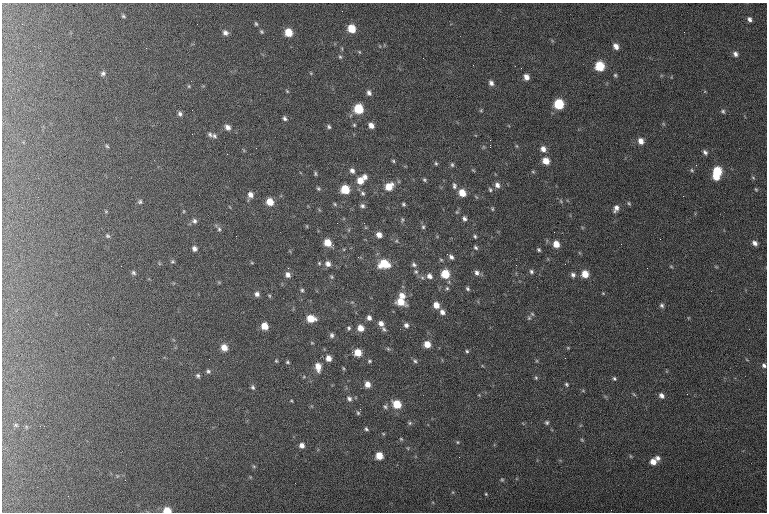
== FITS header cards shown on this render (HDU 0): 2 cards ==
NAXIS1  =                  765 / length of data axis 1
NAXIS2  =                  510 / length of data axis 2

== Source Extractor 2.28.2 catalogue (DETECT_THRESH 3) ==
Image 765 x 510 px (HDU 0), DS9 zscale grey, 1 PNG px = 1 image px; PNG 769 x 514 px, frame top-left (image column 1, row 510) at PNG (2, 3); no overlay
Background 118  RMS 6.7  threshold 20.1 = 3 sigma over >= 5 px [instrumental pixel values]
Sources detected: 185; all 185 listed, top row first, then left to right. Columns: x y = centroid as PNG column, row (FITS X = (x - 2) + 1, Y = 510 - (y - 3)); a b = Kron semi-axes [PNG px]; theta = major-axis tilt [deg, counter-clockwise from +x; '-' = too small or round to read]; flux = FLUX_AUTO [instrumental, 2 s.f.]
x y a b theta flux
123 16 5 4 - 720
749 19 5 4 - 1400
256 24 5 4 - 630
351 29 7 6 - 8500
261 32 5 4 - 630
289 32 7 6 - 7600
684 32 2 2 - 270
225 33 8 7 - 1800
616 46 7 5 -57 2600
146 48 2 2 - 280
359 52 5 3 - 410
735 54 7 6 - 1500
340 57 5 4 - 610
600 66 7 6 - 16000
103 73 7 6 - 1200
615 75 5 4 - 650
526 77 6 5 - 2700
491 83 7 5 -61 1600
189 86 5 4 - 540
287 91 5 3 - 440
369 93 7 6 - 1500
559 104 7 6 - 20000
359 109 7 6 - 15000
481 110 4 4 - 460
723 111 6 5 - 890
180 114 5 5 - 1100
285 118 5 4 - 960
354 125 4 4 - 540
371 125 6 5 - 2700
228 127 8 6 -47 2100
329 127 5 4 - 810
210 134 7 6 - 1200
214 136 8 6 -38 1100
490 140 2 2 - 270
641 141 7 6 - 3200
490 145 3 2 - 4500
107 146 5 4 - 540
517 146 6 3 -70 510
543 149 7 6 - 2500
705 152 7 5 -52 1300
393 161 5 4 - 600
546 161 7 6 - 5300
436 163 6 4 -68 680
452 165 7 5 -88 870
473 170 7 4 -44 500
692 170 6 5 - 690
352 171 7 6 - 1600
717 171 7 7 - 14000
533 172 6 4 -1 520
315 173 5 4 - 620
365 177 7 5 -58 1800
716 177 6 5 - 6300
753 178 6 4 -4 550
424 180 5 4 - 720
360 181 8 7 - 4900
497 185 7 6 - 2100
454 186 9 6 -81 1500
389 187 8 7 - 6800
318 188 5 4 - 650
345 189 6 6 - 13000
756 189 5 4 - 430
490 190 7 5 -53 800
363 193 6 5 - 960
462 193 7 6 - 6100
250 195 7 6 - 2400
561 201 6 4 -71 540
140 202 6 6 - 870
270 202 6 6 - 6100
629 203 6 4 -47 560
335 204 5 4 - 560
403 204 4 3 - 640
362 206 7 5 -18 1100
616 208 8 5 67 2100
492 209 6 4 -70 610
184 211 5 3 - 420
464 218 7 6 - 1300
402 220 7 4 82 630
194 221 7 6 - 1300
307 226 4 3 - 380
423 227 6 5 - 770
219 229 6 5 - 850
379 235 6 5 - 2800
107 236 6 4 -40 670
236 236 2 2 - 460
475 236 5 4 - 720
328 243 7 6 - 6900
755 243 6 5 - 1800
556 244 6 5 - 5000
476 247 6 4 -45 880
194 249 6 5 - 1700
539 250 4 4 - 700
451 257 6 4 -54 1400
172 261 6 5 - 690
252 263 5 3 - 370
319 263 5 4 - 550
328 264 6 6 - 2400
384 264 9 7 -2 13000
414 265 6 5 - 1000
516 265 3 2 - 410
671 266 5 3 - 470
716 267 6 3 -19 430
647 268 2 2 - 290
416 272 6 5 - 850
531 272 6 5 - 970
133 273 6 5 - 960
477 273 8 6 -66 1800
288 274 5 4 - 3500
445 274 7 6 - 12000
585 274 6 6 - 6600
573 275 6 5 - 1300
429 276 7 6 - 2100
331 277 6 4 -56 620
447 288 5 5 - 620
467 289 6 5 - 800
302 290 5 5 - 740
603 293 4 4 - 400
257 294 6 5 - 1700
269 296 5 4 - 490
402 296 8 7 - 3500
401 302 9 6 -23 6600
436 305 6 5 - 4100
662 305 6 5 - 1000
442 312 7 5 -46 2100
532 314 6 5 - 590
369 318 6 5 - 1700
529 318 6 6 - 710
311 319 8 6 -12 8100
381 323 7 6 - 2400
406 325 6 5 - 1400
265 326 6 6 - 5800
349 328 5 5 - 760
360 328 6 6 - 4100
384 329 7 4 -37 880
332 335 6 5 - 1200
312 343 5 3 - 390
427 344 6 5 - 5100
224 347 7 6 - 4600
568 348 5 4 - 440
388 349 6 4 -43 560
467 351 4 4 - 660
357 352 7 5 -16 6800
328 358 6 6 - 3000
276 361 5 4 - 510
369 361 5 4 - 580
415 361 5 5 - 790
287 362 4 3 - 640
764 365 6 5 - 1100
318 367 8 6 -81 4700
343 368 5 3 - 440
208 371 6 5 - 920
198 376 5 5 - 920
536 378 6 5 - 720
614 378 5 5 - 750
367 384 6 5 - 3400
566 384 6 5 - 740
253 387 7 5 -68 960
583 391 6 4 -1 490
634 394 7 3 -45 530
687 394 2 2 - 190
479 395 4 4 - 400
661 396 7 6 - 1800
349 399 7 6 - 1400
291 401 4 3 - 400
397 404 7 6 - 9500
385 407 6 6 - 920
360 409 3 2 - 510
358 413 6 4 -63 650
547 422 6 5 - 870
410 423 6 5 - 710
16 425 5 5 - 580
366 429 5 4 - 720
383 433 5 3 - 370
401 439 5 3 - 450
582 440 6 3 -45 500
457 442 5 4 - 460
302 445 6 6 - 2200
379 456 6 6 - 6600
630 456 6 3 -71 450
459 457 2 2 - 350
658 458 7 5 -45 1600
653 462 6 6 - 3700
254 466 6 4 -30 600
502 480 5 4 - 490
486 494 4 3 - 400
167 510 6 5 - 7500
At the frame edge (FLAGS 8, measured only in part): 2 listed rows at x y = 764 365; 167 510